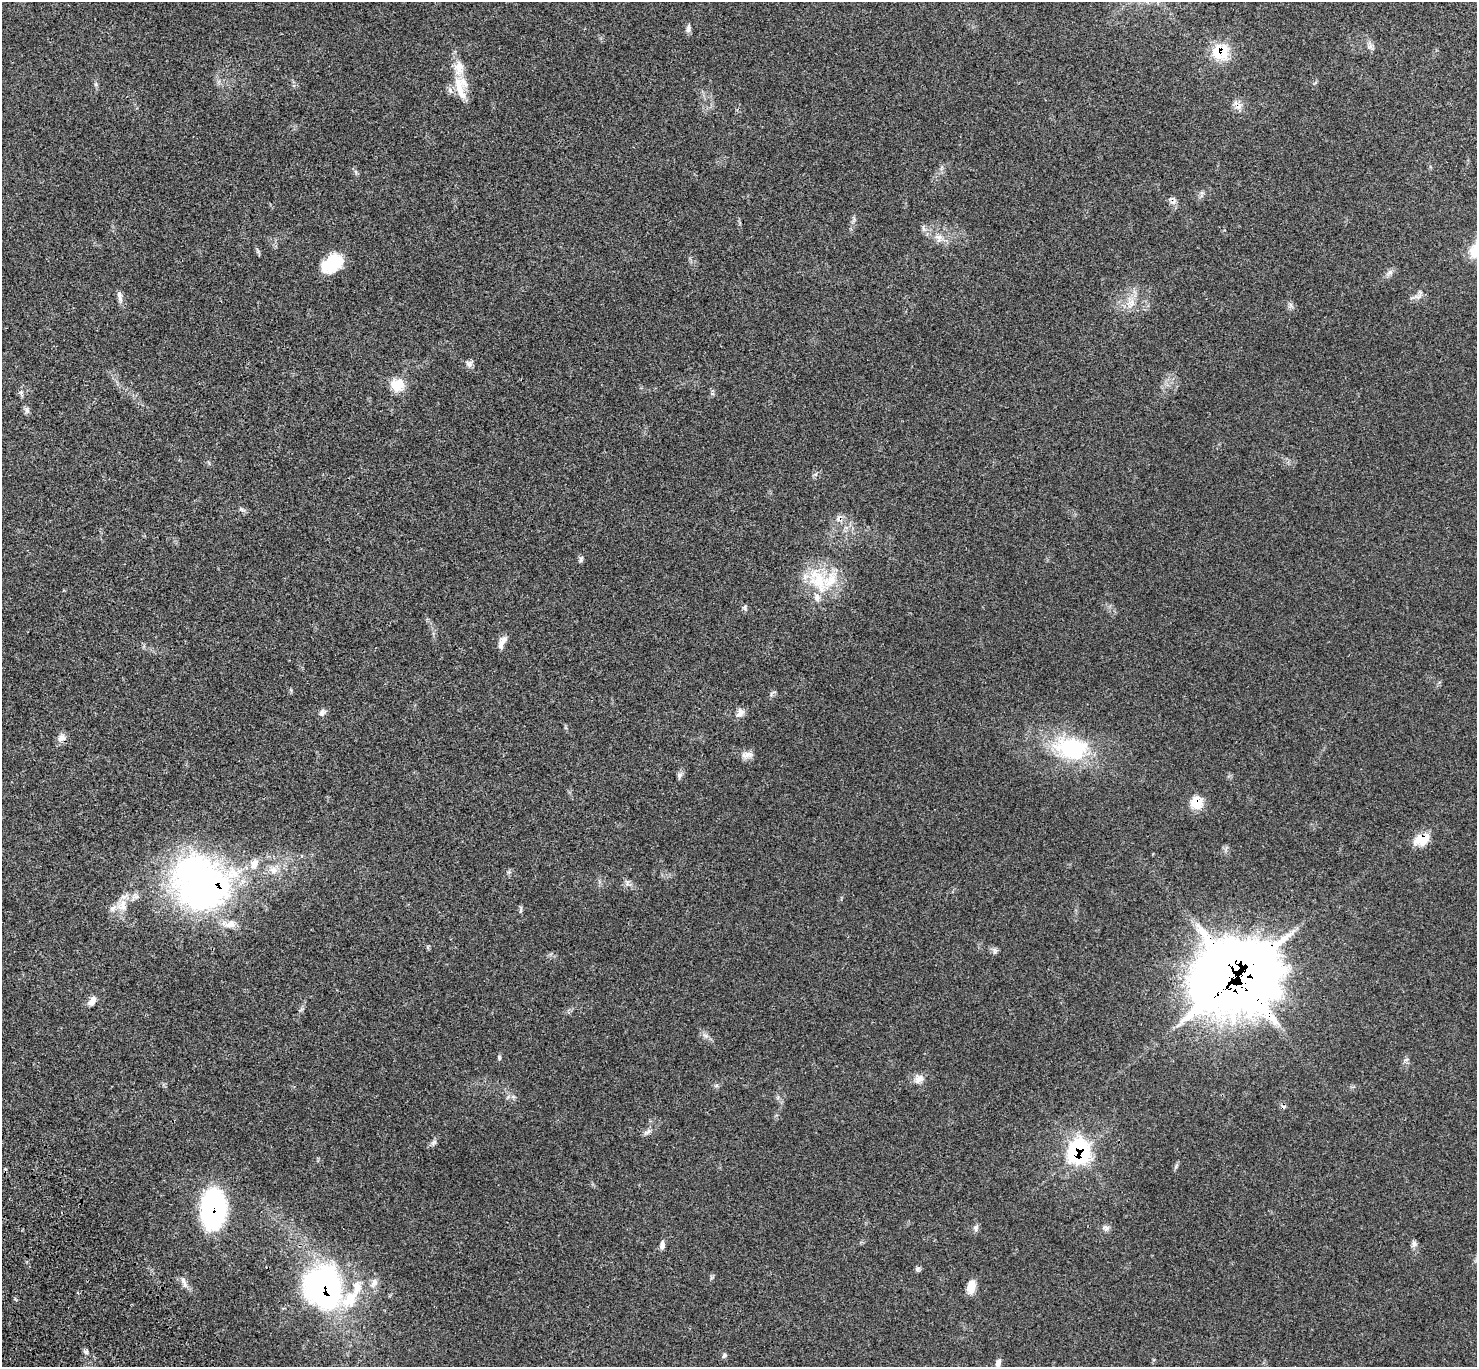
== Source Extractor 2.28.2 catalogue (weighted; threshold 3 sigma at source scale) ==
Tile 7 of 4 x 4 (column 3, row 2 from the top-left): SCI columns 3049-4523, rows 2970-4334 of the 6102 x 6074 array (HDU 1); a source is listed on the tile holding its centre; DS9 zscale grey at full resolution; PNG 1479 x 1369 px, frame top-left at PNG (2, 2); no overlay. Shown black and unused: <1% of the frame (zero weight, under 3 of 4 exposures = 6% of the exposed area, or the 3 px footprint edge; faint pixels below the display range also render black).
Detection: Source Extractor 2.28.2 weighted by HDU 2 'WHT'; one run over the whole footprint, this tile lists its part. Background 0.0683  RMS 0.0056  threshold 0.025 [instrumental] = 3 sigma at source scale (4.5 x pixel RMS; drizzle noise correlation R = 1.50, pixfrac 1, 0.05/0.05 arcsec/px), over >= 5 px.
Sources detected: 69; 1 inside a brighter object's white glare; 6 cosmic-ray / hot-pixel residue — not listed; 6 inside a brighter listed object's ellipse — not listed separately; the other 56 listed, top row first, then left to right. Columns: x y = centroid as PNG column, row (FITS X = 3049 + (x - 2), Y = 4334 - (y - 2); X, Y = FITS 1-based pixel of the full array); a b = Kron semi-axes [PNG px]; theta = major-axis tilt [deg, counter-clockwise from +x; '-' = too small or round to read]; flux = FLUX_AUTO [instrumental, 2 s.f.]
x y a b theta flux
688 29 11 6 85 1.7
1370 47 7 5 1 1.4
1220 52 22 21 - 16
460 88 36 12 -73 13
939 238 13 11 -60 4.4
332 264 24 15 34 20
1390 272 10 6 45 2.1
119 296 15 6 -79 2.4
1418 296 13 7 30 2.6
1131 303 14 11 39 6.1
1291 305 8 5 -60 1.4
469 364 9 8 - 2
397 385 18 17 - 9.3
21 392 7 6 - 1.3
27 410 8 6 -52 1.6
815 474 7 5 28 1.1
581 559 8 5 77 1.2
818 581 41 22 -62 25
744 607 8 5 -68 1.1
502 642 18 7 65 3.5
322 713 11 8 52 2
740 713 14 8 73 2.9
61 738 12 10 42 3.1
1071 748 47 30 -10 48
747 755 17 8 12 3.3
679 775 9 7 75 1.6
1196 803 14 12 -67 11
1422 839 19 12 23 11
254 864 16 9 68 4.9
273 870 13 11 -9 4.7
198 884 76 57 -72 170
135 896 10 9 - 2.9
123 906 18 13 -88 7.9
521 910 11 3 78 0.89
995 951 8 6 89 1.4
1238 976 37 31 21 2300
92 1001 13 7 56 3.4
499 1057 7 5 -76 0.86
919 1079 14 10 45 3.9
647 1132 14 5 31 2
434 1142 7 4 18 1.1
1078 1152 22 20 83 59
1176 1166 10 3 61 0.99
213 1209 33 21 89 100
976 1228 9 7 84 1.8
1107 1228 7 5 -47 1.5
1414 1244 9 7 89 1.7
662 1245 11 6 85 2.1
918 1268 8 4 30 1.2
184 1282 18 6 -70 2.8
374 1283 15 8 61 3.6
971 1287 14 8 79 7.7
357 1288 22 12 78 8.8
324 1289 31 26 -67 170
724 1355 7 5 51 1
998 1363 13 6 71 2.5
Overlapping masked pixels (flux is a lower limit): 8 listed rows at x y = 1220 52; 1196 803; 1422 839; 198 884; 1238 976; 1078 1152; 213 1209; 324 1289
Isophote crosses this tile's border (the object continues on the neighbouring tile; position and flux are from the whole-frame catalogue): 1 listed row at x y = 998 1363